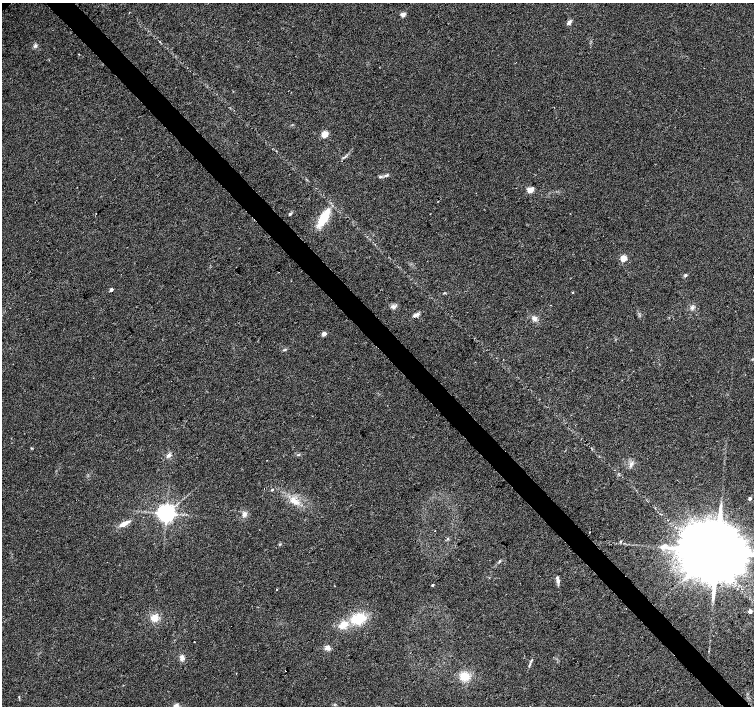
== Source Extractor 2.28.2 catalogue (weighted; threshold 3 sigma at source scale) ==
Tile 6 of 4 x 4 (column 2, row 2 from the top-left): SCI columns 1507-3010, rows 3028-4434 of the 6018 x 5989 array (HDU 1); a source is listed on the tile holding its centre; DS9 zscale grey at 2 x 2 block average (1 PNG px = mean of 2 x 2 image px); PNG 756 x 708 px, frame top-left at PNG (2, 3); no overlay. Shown black and unused: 4% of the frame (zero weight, under 2 of 3 exposures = <1% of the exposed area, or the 3 px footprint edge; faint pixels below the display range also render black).
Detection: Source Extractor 2.28.2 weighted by HDU 2 'WHT'; one run over the whole footprint, this tile lists its part. Background 0.0386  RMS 0.0086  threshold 0.0389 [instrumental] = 3 sigma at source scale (4.5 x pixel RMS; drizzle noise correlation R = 1.50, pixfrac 1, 0.0396/0.0396 arcsec/px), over >= 5 px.
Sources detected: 49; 2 cosmic-ray / hot-pixel residue — not listed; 2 inside a brighter listed object's ellipse — not listed separately; the other 45 listed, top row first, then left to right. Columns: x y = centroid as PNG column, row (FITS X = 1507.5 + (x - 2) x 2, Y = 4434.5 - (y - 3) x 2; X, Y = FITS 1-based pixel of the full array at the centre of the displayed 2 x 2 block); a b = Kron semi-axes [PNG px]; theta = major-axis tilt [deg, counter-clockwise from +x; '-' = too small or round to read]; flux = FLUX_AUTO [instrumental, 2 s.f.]
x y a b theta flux
403 14 2 2 - 23
569 22 6 4 47 5.8
35 46 6 3 10 3.7
79 54 2 2 - 2.4
325 134 3 3 - 66
386 175 7 3 21 4.3
530 190 5 4 - 17
290 214 5 3 - 2.6
324 218 18 7 60 60
623 258 3 3 - 51
685 275 3 3 - 4
111 290 2 2 - 9
393 307 7 5 -2 7.1
692 307 6 4 29 5.2
416 315 9 4 29 7.3
534 318 6 5 - 7.8
324 334 2 2 - 18
284 350 5 2 - 1.5
31 448 4 2 - 1.4
169 455 7 4 30 6.6
631 464 8 4 60 6.5
272 490 3 2 - 2.2
750 498 2 2 - 7.7
294 501 14 7 -39 22
166 513 4 4 - 1300
244 514 6 5 - 7.4
124 524 12 4 28 17
447 539 4 2 - 1.9
620 541 3 3 - 2.6
717 551 18 14 25 27000
499 561 5 2 - 2.3
558 581 6 4 -72 6.1
432 585 2 2 - 3.4
276 590 2 2 - 2.6
750 611 2 2 - 15
154 618 8 8 - 19
359 619 14 10 24 61
343 625 10 6 37 26
328 648 6 5 - 10
182 658 6 5 - 7.9
531 660 4 2 - 2.4
285 671 2 2 - 1.2
465 676 8 7 - 33
19 697 3 2 - 1.2
176 706 6 5 - 7.7
Isophote crosses this tile's border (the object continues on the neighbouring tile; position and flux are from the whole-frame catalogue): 2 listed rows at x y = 717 551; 176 706